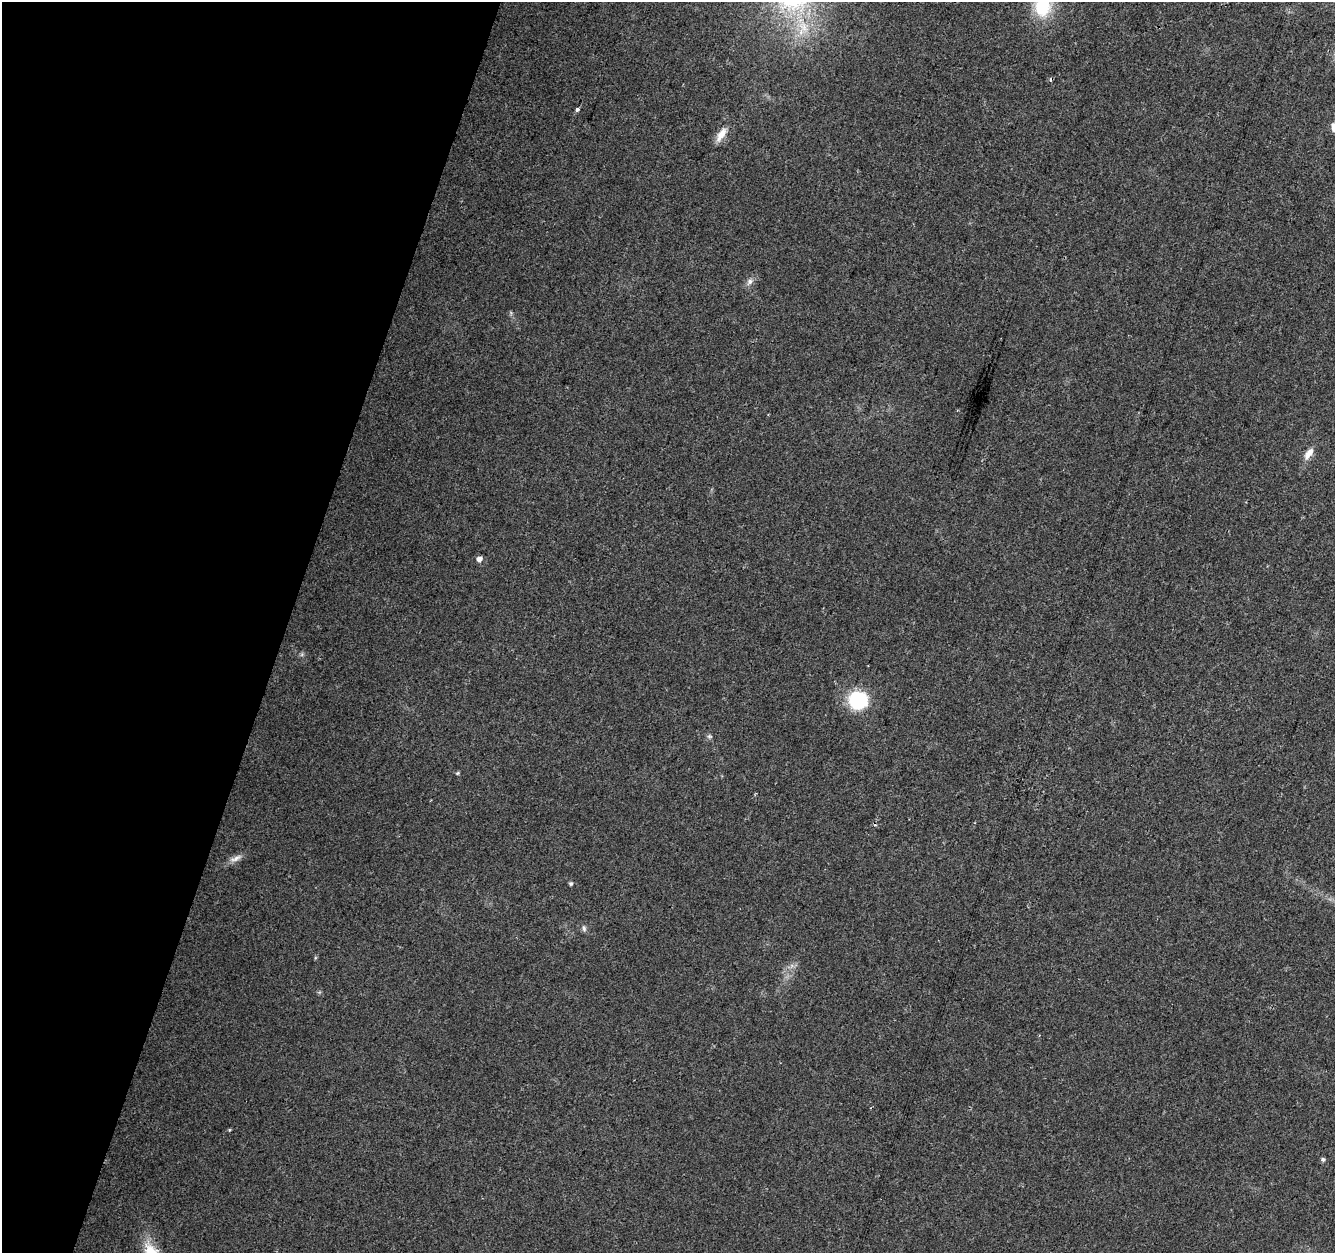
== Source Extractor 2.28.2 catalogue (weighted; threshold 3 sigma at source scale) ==
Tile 9 of 4 x 4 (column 1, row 3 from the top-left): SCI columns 8-1340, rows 1532-2782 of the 5338 x 5499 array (HDU 1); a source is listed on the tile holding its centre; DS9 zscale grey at full resolution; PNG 1337 x 1255 px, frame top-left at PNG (2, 2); no overlay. Shown black and unused: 21% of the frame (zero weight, under 2 of 3 exposures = <1% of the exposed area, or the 3 px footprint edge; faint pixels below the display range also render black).
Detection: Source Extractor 2.28.2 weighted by HDU 2 'WHT'; one run over the whole footprint, this tile lists its part. Background 0.0384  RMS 0.0071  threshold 0.0319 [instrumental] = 3 sigma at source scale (4.5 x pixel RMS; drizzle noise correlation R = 1.50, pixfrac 1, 0.0396/0.0396 arcsec/px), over >= 5 px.
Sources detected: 17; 1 cosmic-ray / hot-pixel residue — not listed; the other 16 listed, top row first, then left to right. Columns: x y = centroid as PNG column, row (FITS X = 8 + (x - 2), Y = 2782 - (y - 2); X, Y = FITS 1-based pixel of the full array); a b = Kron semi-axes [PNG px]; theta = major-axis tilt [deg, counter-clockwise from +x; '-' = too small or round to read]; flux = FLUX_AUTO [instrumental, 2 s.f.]
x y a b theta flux
1042 7 22 19 -90 35
1051 80 4 4 - 1.5
577 110 5 4 - 2.2
1334 128 10 7 -76 5.7
721 134 21 8 57 8
750 281 8 7 - 2.8
1309 453 16 8 53 6.8
479 559 5 5 - 4.3
858 700 14 13 - 69
709 736 7 5 0 1.5
457 773 5 5 - 0.87
235 858 19 7 25 4.7
571 883 5 5 - 1.2
584 928 9 6 -82 1.8
229 1130 5 4 - 0.76
1323 1159 5 5 - 1.5
Isophote crosses this tile's border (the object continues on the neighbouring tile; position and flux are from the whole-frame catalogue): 2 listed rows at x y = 1042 7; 1334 128